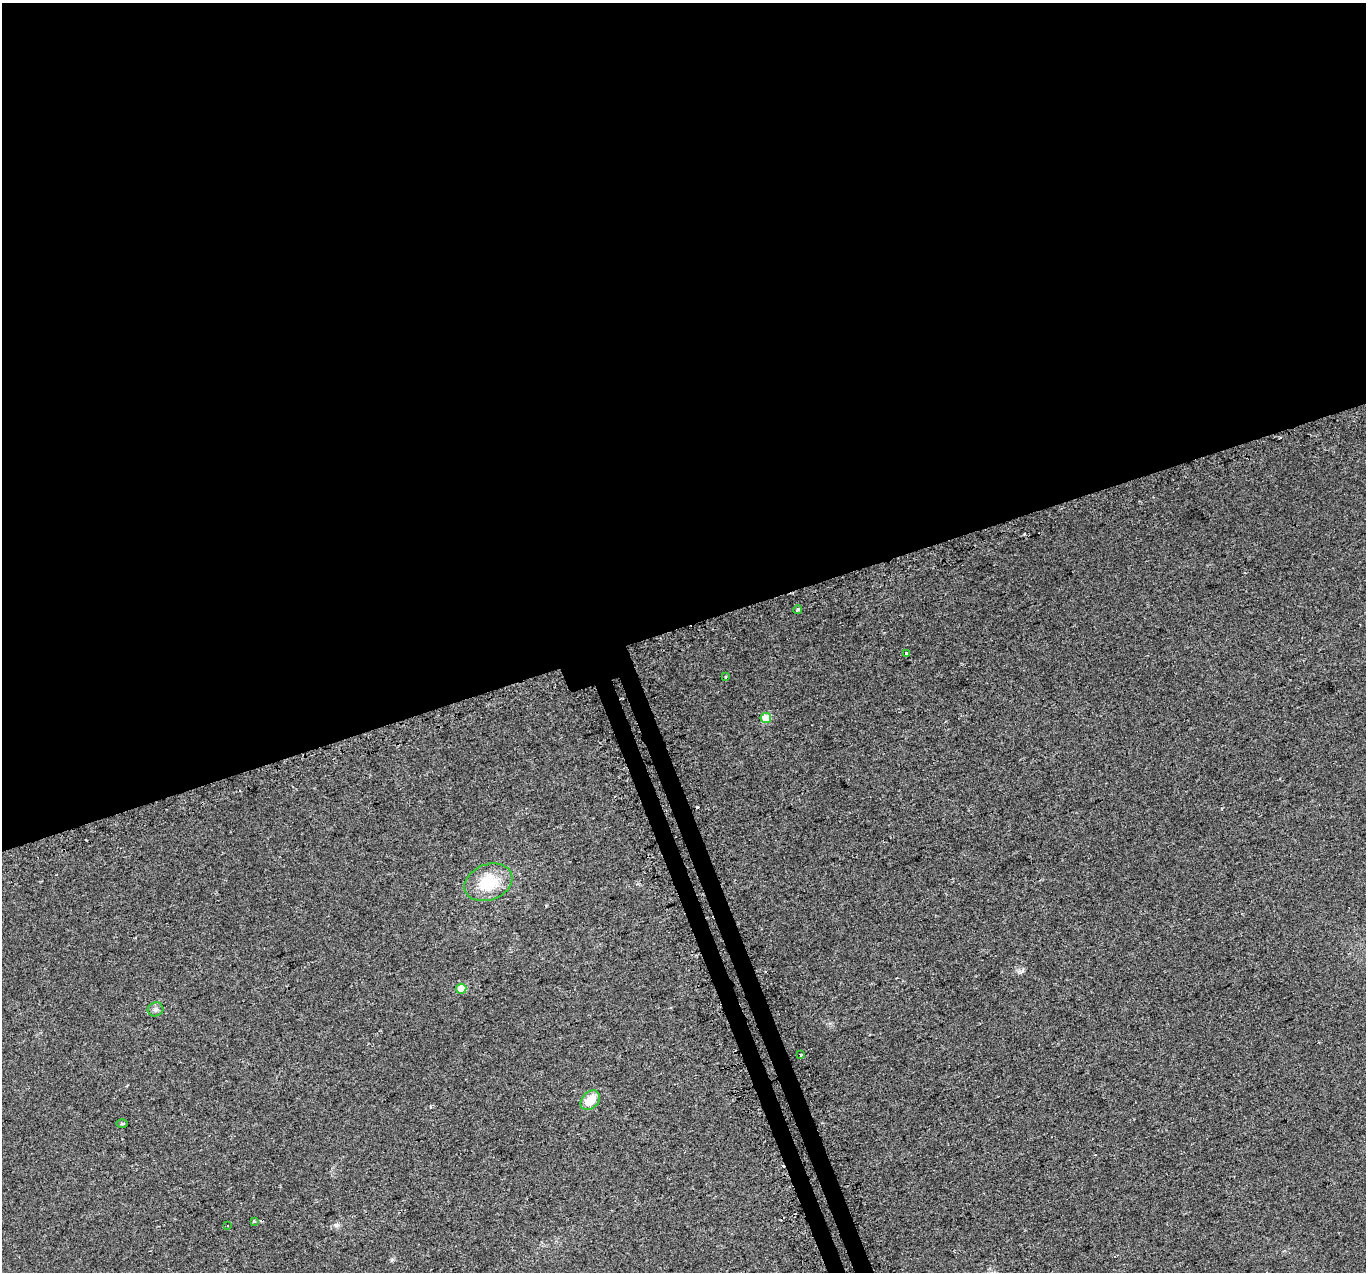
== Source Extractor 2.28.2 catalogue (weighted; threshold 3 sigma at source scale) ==
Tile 2 of 4 x 4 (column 2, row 1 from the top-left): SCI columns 1397-2760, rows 3972-5241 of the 5518 x 5351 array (HDU 1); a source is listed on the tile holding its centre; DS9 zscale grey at full resolution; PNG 1368 x 1274 px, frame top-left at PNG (2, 3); each listed source drawn as its Kron ellipse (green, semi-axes under 4 px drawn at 4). Shown black and unused: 51% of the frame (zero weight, under 2 of 3 exposures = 3% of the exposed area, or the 3 px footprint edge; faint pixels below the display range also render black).
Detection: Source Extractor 2.28.2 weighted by HDU 2 'WHT'; one run over the whole footprint, this tile lists its part. Background 0.0227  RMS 0.0068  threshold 0.0304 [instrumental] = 3 sigma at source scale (4.5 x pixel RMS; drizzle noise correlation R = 1.50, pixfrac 1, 0.0396/0.0396 arcsec/px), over >= 5 px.
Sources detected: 17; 5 cosmic-ray / hot-pixel residue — neither listed nor drawn; the other 12 listed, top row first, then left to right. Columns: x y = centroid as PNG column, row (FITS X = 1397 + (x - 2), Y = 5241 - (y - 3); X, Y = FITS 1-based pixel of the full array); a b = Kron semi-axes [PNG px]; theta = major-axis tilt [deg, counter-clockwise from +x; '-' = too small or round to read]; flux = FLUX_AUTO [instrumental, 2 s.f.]
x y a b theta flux
798 610 4 3 - 2.8
906 653 3 3 - 7
726 677 3 2 - 1.1
766 718 5 5 - 14
488 882 25 18 21 24
461 989 5 5 - 15
155 1009 8 7 - 1.9
801 1055 3 3 - 4
590 1100 11 8 47 11
122 1124 6 4 0 0.79
254 1221 3 3 - 2
227 1226 3 2 - 1